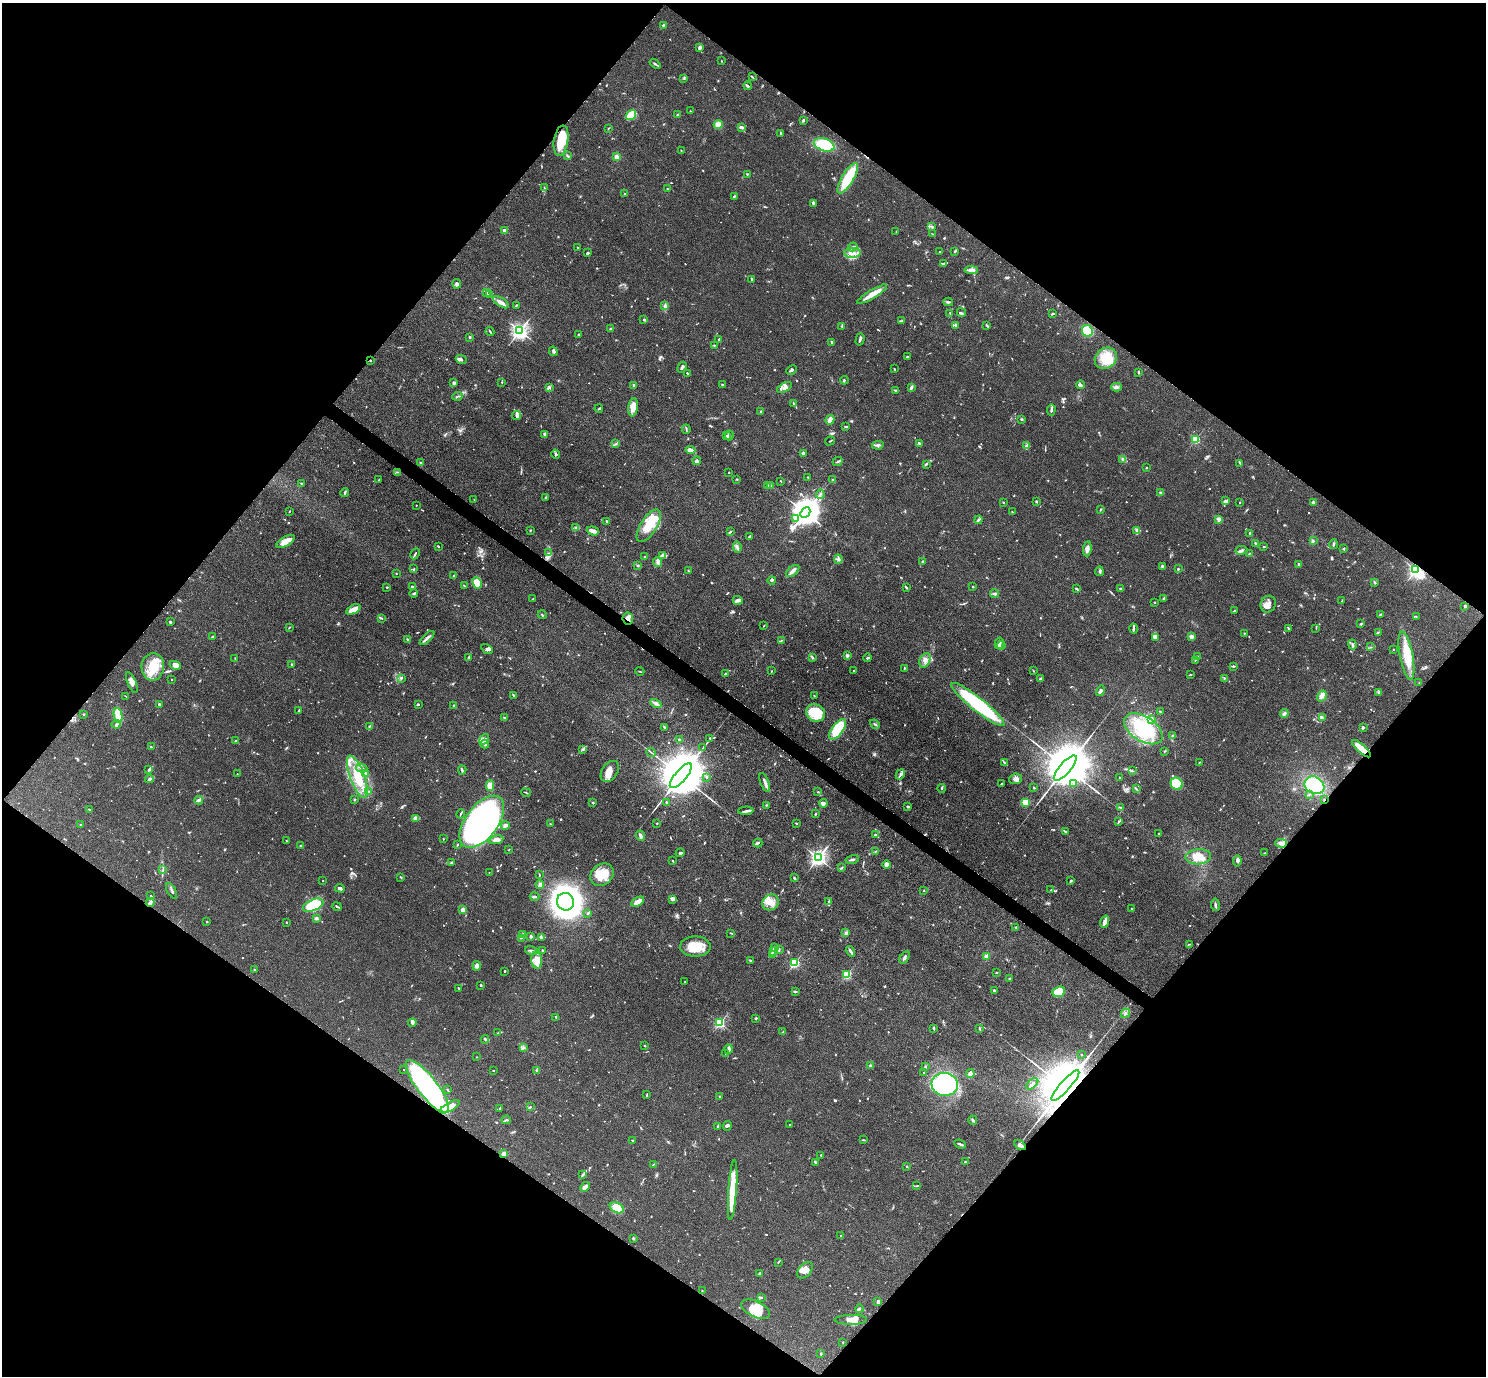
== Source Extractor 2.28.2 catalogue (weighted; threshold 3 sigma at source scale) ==
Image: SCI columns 3-5937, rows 296-5789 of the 5940 x 5944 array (HDU 1 of 3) = the unmasked area's bounding box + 8 px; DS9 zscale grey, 4 x 4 block average (1 PNG px = mean of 4 x 4 image px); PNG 1488 x 1378 px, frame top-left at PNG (2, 3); each listed source drawn as its Kron ellipse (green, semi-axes under 4 px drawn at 4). Shown black and unused: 50% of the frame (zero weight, under 3 of 4 exposures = <1% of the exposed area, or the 3 px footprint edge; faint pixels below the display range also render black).
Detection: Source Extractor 2.28.2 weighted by HDU 2 'WHT'. Background 0.0727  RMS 0.0056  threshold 0.0253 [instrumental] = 3 sigma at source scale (4.5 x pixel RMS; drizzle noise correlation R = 1.50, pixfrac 1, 0.05/0.05 arcsec/px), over >= 5 px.
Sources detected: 1089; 4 too faint to see at this stretch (4 x 4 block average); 8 inside a brighter object's white glare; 6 cosmic-ray / hot-pixel residue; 6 long thin detections or spike segments (spike, bleed or trail) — neither listed nor drawn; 38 coinciding with a brighter row at this scale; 92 inside a brighter listed object's ellipse — not listed separately; of the other 935, all 500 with FLUX_AUTO >= 1.97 (the completeness limit of this list) listed and drawn (435 fainter detections not listed), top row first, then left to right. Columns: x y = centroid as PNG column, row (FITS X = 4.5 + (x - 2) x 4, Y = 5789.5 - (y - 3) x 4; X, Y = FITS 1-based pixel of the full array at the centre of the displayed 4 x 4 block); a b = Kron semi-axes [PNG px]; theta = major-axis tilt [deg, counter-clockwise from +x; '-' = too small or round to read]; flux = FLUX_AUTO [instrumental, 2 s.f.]
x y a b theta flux
663 25 4 2 - 3.4
700 47 3 2 - 15
721 61 2 2 - 2.7
655 64 6 2 -38 5.9
752 77 3 2 - 2.7
684 78 3 2 - 3.2
747 86 4 2 - 5.7
690 111 2 2 - 3.2
631 115 5 3 - 87
678 115 3 2 - 7.4
803 120 3 3 - 4.4
718 125 4 4 - 30
741 127 3 3 - 9.3
609 128 3 2 - 2.3
780 133 2 2 - 2.8
561 141 15 7 81 88
824 145 11 6 -19 150
681 150 2 2 - 2.5
568 156 2 2 - 2.3
617 157 4 3 - 12
747 174 2 2 - 2
848 178 17 6 59 130
544 188 2 2 - 2.4
667 189 3 2 - 2.2
624 194 2 2 - 2.8
734 196 2 2 - 3.6
813 203 2 2 - 11
931 227 2 2 - 2.7
505 231 2 2 - 68
896 232 3 2 - 2
932 234 4 2 - 2.6
578 247 2 2 - 2.4
853 247 4 2 - 5.5
940 251 2 2 - 3
955 251 2 2 - 5.2
588 253 3 2 - 4.4
852 253 8 5 1 24
943 264 2 2 - 2.3
971 270 7 4 -4 14
752 279 2 2 - 6.7
457 284 5 3 - 7.9
487 293 4 2 - 4.6
489 294 2 2 - 3.1
872 294 17 3 31 54
501 302 9 3 -32 18
948 302 5 2 - 6
516 306 4 2 - 3.1
665 306 3 2 - 7.6
950 313 2 2 - 2.4
961 313 5 2 - 3.4
1052 314 3 2 - 3.5
644 320 3 3 - 5
902 321 4 2 - 2.9
956 325 4 3 - 4.8
987 325 3 2 - 2.9
842 326 3 2 - 2.9
610 329 3 2 - 3.3
490 331 4 2 - 3.3
520 331 3 2 - 1400
1087 331 6 5 - 53
579 335 3 2 - 4.2
469 337 3 2 - 4.3
719 339 2 2 - 2.4
860 339 6 2 74 9.1
832 343 3 2 - 3.8
714 345 3 2 - 2.6
553 351 5 2 - 6.1
907 357 2 2 - 5.5
1106 358 12 10 39 95
370 360 2 2 - 2
461 360 5 3 - 6.8
682 367 6 2 63 8.5
894 369 2 2 - 3
792 370 5 2 - 6.2
1139 372 3 2 - 4.6
688 373 3 2 - 5.8
844 380 4 2 - 3.4
502 382 2 2 - 3.2
454 383 3 3 - 8
722 384 3 2 - 2.6
634 385 2 2 - 17
1081 385 4 3 - 8
784 387 8 4 30 16
1116 387 5 3 - 8.5
550 388 3 2 - 3
911 388 4 2 - 12
895 390 2 2 - 2.1
457 396 5 2 - 4.2
794 404 2 2 - 5.4
633 407 9 5 81 32
599 408 4 2 - 3.3
1051 410 5 2 - 7.5
761 411 2 2 - 3.5
517 416 5 4 - 8.3
1022 419 2 2 - 3.4
830 420 5 2 - 40
846 427 3 2 - 2.9
686 429 5 2 - 3.2
545 434 2 2 - 3.8
727 435 3 2 - 3.3
729 435 5 2 - 6
1196 439 2 2 - 280
830 441 5 2 - 2.3
919 443 2 2 - 8.1
616 444 3 2 - 3.5
878 445 5 3 - 7.2
1027 446 3 2 - 3.2
690 450 5 3 - 14
803 453 3 2 - 13
555 454 5 2 - 5.9
1123 459 4 3 - 7.8
697 461 4 3 - 9.9
838 461 5 2 - 6
420 463 3 2 - 3
1240 463 4 2 - 2.7
926 464 3 2 - 5.6
1146 468 2 2 - 4.4
398 472 3 2 - 2.5
729 472 2 2 - 2.3
808 478 3 2 - 3.6
737 479 2 2 - 3.6
379 480 3 2 - 2.4
833 480 2 2 - 2.2
781 481 3 2 - 2.1
302 483 3 2 - 3.9
767 485 2 2 - 6.4
771 485 2 2 - 2
345 493 4 2 - 4.4
1160 493 2 2 - 8.6
820 494 5 2 - 6.1
545 498 3 2 - 3.5
474 499 2 2 - 2
1037 501 2 2 - 2.2
1226 501 4 2 - 13
1003 502 2 2 - 2.7
1314 502 4 2 - 7.9
1240 503 2 2 - 2.3
416 505 2 2 - 3.7
1100 510 3 2 - 2.3
289 511 2 2 - 2.7
1012 512 2 2 - 3.5
805 513 6 4 45 6100
795 519 3 3 - 6.1
1219 519 2 2 - 83
979 520 4 2 - 6.9
606 521 2 2 - 3.5
649 526 18 8 57 84
576 528 4 2 - 6
530 530 2 2 - 3.3
1137 530 4 2 - 11
593 531 6 3 -18 22
730 532 3 2 - 5.6
1250 533 2 2 - 5.2
749 536 3 2 - 4.2
285 541 10 5 29 24
1313 541 3 2 - 3.4
1255 544 4 3 - 5.1
1333 544 5 2 - 4.2
438 546 3 2 - 3.8
737 547 6 3 -83 7.6
1264 547 2 2 - 4.3
1087 549 7 3 81 19
1344 549 4 2 - 3
1241 550 6 3 10 7.3
549 553 4 2 - 6
1249 553 3 2 - 2.6
415 554 6 2 63 4.8
645 556 2 2 - 2.2
663 556 4 3 - 7.5
838 559 4 2 - 4.9
922 561 2 2 - 5.4
658 562 5 3 - 11
638 565 2 2 - 2.3
1299 565 3 2 - 3.5
1162 566 4 2 - 3.2
414 569 3 2 - 2.9
1178 569 3 2 - 4.9
1416 570 2 2 - 1000
688 571 3 2 - 2.5
793 571 8 3 41 12
1099 571 4 3 - 5.5
396 573 2 2 - 2.2
454 576 3 2 - 5.3
772 580 4 2 - 4
1374 582 4 2 - 5
477 583 6 4 -64 36
413 586 4 2 - 5.5
465 586 2 2 - 2.5
387 587 2 2 - 3.4
973 587 2 2 - 9.3
906 588 3 2 - 2.7
1077 588 3 2 - 3
1121 588 3 2 - 5.6
414 593 4 2 - 4.1
994 594 4 3 - 6.8
533 599 2 2 - 2.2
1163 599 4 2 - 3.4
738 600 5 4 - 9.2
1342 601 3 2 - 2.6
1154 602 3 2 - 2.3
1268 604 8 7 - 24
1465 606 3 2 - 4.8
353 609 8 2 26 51
1234 611 3 2 - 3.9
1380 614 3 2 - 2.6
542 615 4 2 - 3.8
1416 616 2 2 - 2
381 618 3 2 - 2.9
628 618 6 5 - 18
170 622 2 2 - 9.8
1361 624 2 2 - 4
764 625 2 2 - 2.7
289 627 3 2 - 2
1134 628 5 2 - 5.1
1288 628 2 2 - 3.3
1316 628 3 2 - 2.3
1378 632 3 2 - 2.2
1244 633 2 2 - 2
212 636 3 2 - 3.6
1191 637 2 2 - 64
427 638 9 2 44 13
1156 638 4 3 - 6.9
408 640 3 2 - 3.7
781 640 2 2 - 2.1
999 643 6 3 76 9.6
1352 644 5 2 - 6.7
1001 645 4 2 - 5.7
1370 647 2 2 - 2
487 649 6 3 -30 7.4
1393 650 2 2 - 2
847 656 3 3 - 7.1
1197 656 2 2 - 3.9
1406 656 24 6 -79 79
469 657 3 2 - 5.4
813 657 3 2 - 4.8
235 658 2 2 - 2.2
868 658 4 2 - 4.1
925 660 8 5 66 18
1195 660 3 2 - 2.3
175 665 6 4 -24 18
292 665 3 2 - 3
1233 666 3 2 - 5.3
153 667 14 11 84 90
904 668 2 2 - 3.6
640 671 4 2 - 2.8
771 671 2 2 - 2.3
853 671 2 2 - 2.7
1033 671 3 2 - 2
726 673 3 2 - 2.9
1190 675 3 2 - 3
401 678 3 3 - 4.6
1224 678 3 2 - 2.3
172 679 2 2 - 2.1
1041 679 2 2 - 5.8
132 682 11 4 -68 18
1419 683 2 2 - 2.7
1100 691 5 3 - 10
1379 692 4 3 - 5.1
126 696 4 2 - 2.1
514 696 3 2 - 3.8
814 696 2 2 - 2
1322 696 6 4 57 16
656 703 6 3 -30 9.1
159 704 2 2 - 7.3
418 704 3 2 - 2.4
978 704 33 6 -39 400
454 705 3 2 - 2.8
299 711 3 2 - 2.9
1160 712 4 2 - 3.1
815 713 9 8 - 120
1284 713 4 4 - 7.6
83 714 2 2 - 3.5
118 715 7 3 -80 70
504 717 2 2 - 2.4
1322 718 2 2 - 2.6
1151 719 3 2 - 3.7
116 724 4 2 - 4.8
875 724 5 2 - 5.3
369 726 3 2 - 3.3
664 727 4 2 - 3.9
1363 728 3 2 - 6.6
838 729 12 5 54 200
1143 729 21 12 -33 160
1173 736 3 2 - 4.2
710 738 3 2 - 3.2
484 739 6 4 53 14
679 739 2 2 - 6.1
236 741 4 2 - 5.1
485 744 4 3 - 11
151 747 2 2 - 3.4
703 748 3 2 - 3.8
1361 749 12 3 -42 70
582 750 2 2 - 2.2
1164 751 2 2 - 2.4
651 752 5 2 - 3.9
1004 762 4 2 - 4
1200 762 3 2 - 3
362 768 6 2 -9 6.4
1065 768 16 5 49 39000
149 770 3 2 - 4.6
462 770 4 2 - 4.1
610 771 11 7 56 38
1132 771 3 2 - 2.7
237 774 2 2 - 2
366 774 2 2 - 2.5
900 774 5 2 - 8.6
681 776 15 5 49 39000
357 777 22 7 -70 97
706 777 2 2 - 9.6
1120 777 2 2 - 2.8
149 779 4 3 - 7.3
1016 779 6 5 - 14
765 783 10 2 -69 12
1001 784 4 2 - 4.4
1074 784 2 2 - 6.4
1177 784 6 5 - 130
1314 785 10 8 -30 170
490 786 5 3 - 40
942 788 4 2 - 3
1034 788 2 2 - 5.1
1136 789 3 2 - 2.9
369 791 3 2 - 3.1
818 792 2 2 - 2.2
526 793 5 2 - 2.9
1309 794 2 2 - 2.1
1324 799 2 2 - 2.4
199 800 4 4 - 7.8
355 800 2 2 - 2.5
1026 802 4 3 - 27
593 803 2 2 - 4.2
667 803 2 2 - 4.1
823 803 4 3 - 8.9
767 805 3 2 - 2.7
908 807 3 2 - 3
1120 808 4 2 - 2.8
90 810 3 2 - 3.9
746 811 7 3 2 8.7
461 814 5 2 - 4.5
815 814 2 2 - 3.7
416 818 4 3 - 17
482 822 30 16 53 1800
1119 822 4 2 - 4.7
657 823 2 2 - 2.8
796 823 2 2 - 4.2
551 824 3 2 - 2.2
81 825 3 2 - 2.8
505 825 4 2 - 11
1066 832 4 2 - 3.9
1159 834 2 2 - 3
875 835 3 2 - 3.7
640 836 5 3 - 8.4
443 839 2 2 - 2.2
496 840 7 4 10 13
287 841 3 2 - 2.3
758 843 4 2 - 6.1
1281 843 6 3 -16 22
457 845 3 2 - 2.9
301 846 3 2 - 8.5
509 849 2 2 - 2.2
876 851 4 2 - 3.9
680 853 4 2 - 4.9
1264 853 2 2 - 2
1198 857 13 7 3 53
818 858 3 2 - 1400
852 859 7 2 13 7.2
673 861 2 2 - 2
1237 861 5 3 - 10
451 862 2 2 - 6.9
886 865 4 4 - 20
841 868 3 2 - 2.9
163 869 3 2 - 2.9
489 872 2 2 - 2
539 875 3 2 - 2.4
602 875 12 10 38 74
401 877 2 2 - 3.1
794 878 3 2 - 3.8
323 881 2 2 - 2.2
1071 881 3 2 - 3.6
540 885 4 3 - 7.8
340 888 5 3 - 9.4
924 890 2 2 - 2.2
1051 890 3 2 - 3.9
171 891 8 2 -61 6.8
151 896 2 2 - 5.4
535 897 5 2 - 3.5
672 899 4 3 - 7.2
829 901 3 2 - 3.9
150 902 4 3 - 8.8
565 902 9 8 - 4300
638 902 7 3 30 34
771 902 9 7 44 33
313 905 11 5 24 190
1215 905 6 2 -82 6.2
337 907 5 2 - 4.1
1132 908 3 2 - 3.2
463 910 2 2 - 22
588 913 3 2 - 4.8
316 918 4 3 - 4.8
207 922 2 2 - 8.1
286 922 2 2 - 2.5
1105 922 6 4 71 14
1016 927 2 2 - 2.8
846 932 4 3 - 6.1
731 933 3 2 - 2.1
523 935 3 2 - 3.1
531 936 3 2 - 6.5
541 937 3 3 - 5.3
521 938 2 2 - 2.6
1189 944 3 2 - 2.6
695 946 15 10 -1 75
774 948 3 2 - 2.9
779 949 2 2 - 2.1
542 950 2 2 - 5.4
531 951 6 2 -19 8
850 951 6 2 -59 7.4
774 952 4 2 - 5.9
772 954 4 2 - 4.5
986 956 3 2 - 12
904 957 7 3 55 8.2
537 960 9 5 -84 26
751 960 3 2 - 3.3
795 963 2 2 - 380
477 966 5 4 - 11
255 970 3 2 - 2.7
505 971 2 2 - 4.5
997 973 2 2 - 2.8
847 975 2 2 - 280
1010 978 3 2 - 4.9
685 982 2 2 - 2.5
481 985 2 2 - 13
459 988 2 2 - 3.8
994 991 2 2 - 34
795 992 3 2 - 4.2
1059 992 6 5 - 92
1125 1013 5 2 - 5.1
556 1017 3 2 - 5.7
756 1018 3 2 - 5.2
412 1023 4 3 - 6.6
720 1023 2 2 - 450
934 1028 4 2 - 3.6
979 1028 3 2 - 3.1
783 1032 3 2 - 5.1
498 1033 3 2 - 2.7
485 1039 4 3 - 4.6
645 1046 2 2 - 3.6
523 1048 3 2 - 4.2
728 1049 4 2 - 19
725 1053 2 2 - 2.6
1081 1055 3 2 - 4.2
477 1057 2 2 - 2.5
870 1065 3 2 - 4.1
925 1067 3 2 - 4.7
404 1070 2 2 - 2.6
493 1070 2 2 - 2.1
536 1070 3 2 - 4.6
924 1073 2 2 - 6.1
970 1074 4 2 - 18
945 1084 13 11 -6 540
1032 1084 7 2 41 5.9
427 1086 32 10 -52 830
1065 1086 20 5 49 57000
447 1090 3 2 - 2.8
647 1095 4 2 - 3.5
720 1096 2 2 - 5.8
450 1107 11 4 29 39
530 1107 3 2 - 3.6
500 1108 2 2 - 2.9
506 1120 5 2 - 4.6
973 1120 4 2 - 5.1
790 1124 2 2 - 2.1
727 1126 5 3 - 7.3
717 1127 4 2 - 4.1
632 1140 2 2 - 2.4
863 1140 3 2 - 2.9
960 1144 6 2 -23 7.6
1020 1145 6 3 -32 11
504 1154 2 2 - 33
821 1155 2 2 - 3.1
815 1162 3 2 - 6.3
965 1162 2 2 - 4.4
654 1164 2 2 - 2
907 1166 2 2 - 3
582 1175 2 2 - 2.1
917 1186 3 2 - 2.1
585 1187 5 3 - 18
733 1190 30 4 86 150
617 1208 7 5 -27 84
841 1236 2 2 - 2.7
633 1238 2 2 - 4.6
778 1262 3 2 - 2.3
805 1270 9 6 49 31
760 1273 3 2 - 2.8
702 1291 2 2 - 2.2
761 1297 3 2 - 2.9
878 1301 3 2 - 12
756 1309 15 8 -25 65
859 1309 4 2 - 4.3
851 1320 16 5 0 29
843 1342 2 2 - 2.5
821 1354 2 2 - 5.4
Overlapping masked pixels (flux is a lower limit): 12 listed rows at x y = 561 141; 370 360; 1416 570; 628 618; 1361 749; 1324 799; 1281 843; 150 902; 427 1086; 1065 1086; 1020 1145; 504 1154
Diffuse or blended objects may show on this block-average render without a row.